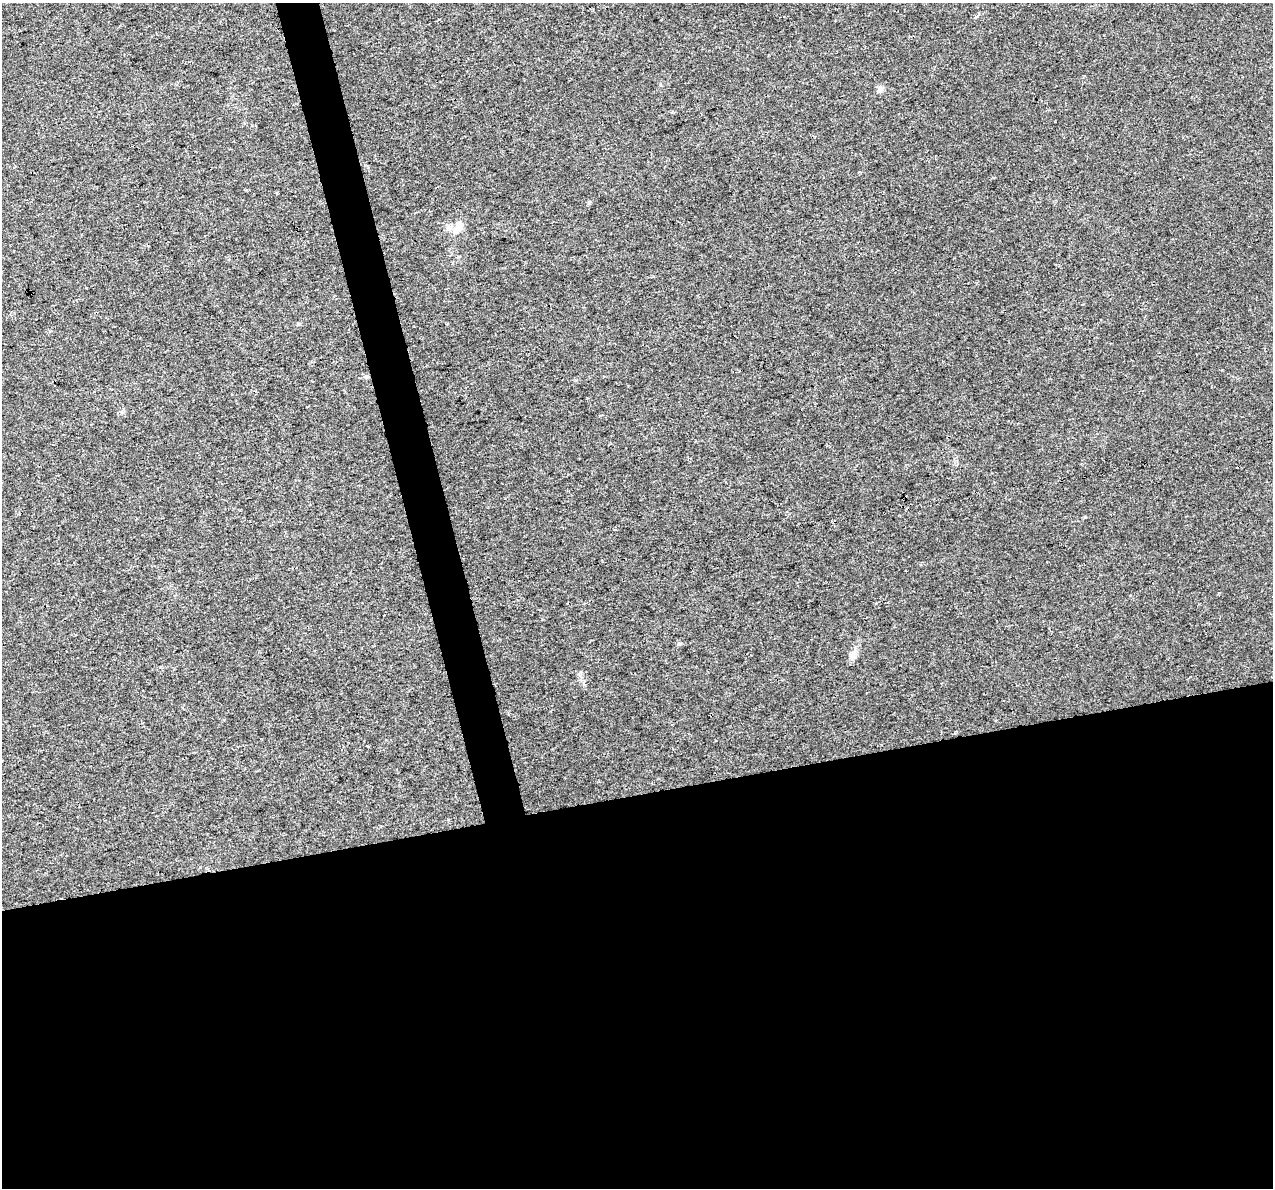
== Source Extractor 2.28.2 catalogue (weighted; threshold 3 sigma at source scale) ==
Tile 15 of 4 x 4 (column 3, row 4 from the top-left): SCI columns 2544-3814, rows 90-1275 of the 5085 x 4877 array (HDU 1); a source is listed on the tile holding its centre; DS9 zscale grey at full resolution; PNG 1275 x 1190 px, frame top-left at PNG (2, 3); no overlay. Shown black and unused: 35% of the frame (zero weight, under 3 of 4 exposures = <1% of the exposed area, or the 3 px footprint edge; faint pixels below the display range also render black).
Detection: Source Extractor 2.28.2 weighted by HDU 2 'WHT'; one run over the whole footprint, this tile lists its part. Background 0.00463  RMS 0.0025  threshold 0.0112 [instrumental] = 3 sigma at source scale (4.5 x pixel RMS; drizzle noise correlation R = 1.50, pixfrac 1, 0.0396/0.0396 arcsec/px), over >= 5 px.
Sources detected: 6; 1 inside a brighter object's white glare — not listed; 1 inside a brighter listed object's ellipse — not listed separately; the other 4 listed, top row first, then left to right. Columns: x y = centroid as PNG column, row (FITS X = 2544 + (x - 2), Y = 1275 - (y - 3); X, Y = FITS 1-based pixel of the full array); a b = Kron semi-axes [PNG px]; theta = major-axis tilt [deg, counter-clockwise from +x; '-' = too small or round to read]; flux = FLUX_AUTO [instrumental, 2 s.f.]
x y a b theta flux
880 90 10 7 78 0.96
456 230 9 8 - 1.8
367 377 6 5 - 0.46
852 654 16 7 73 1.5